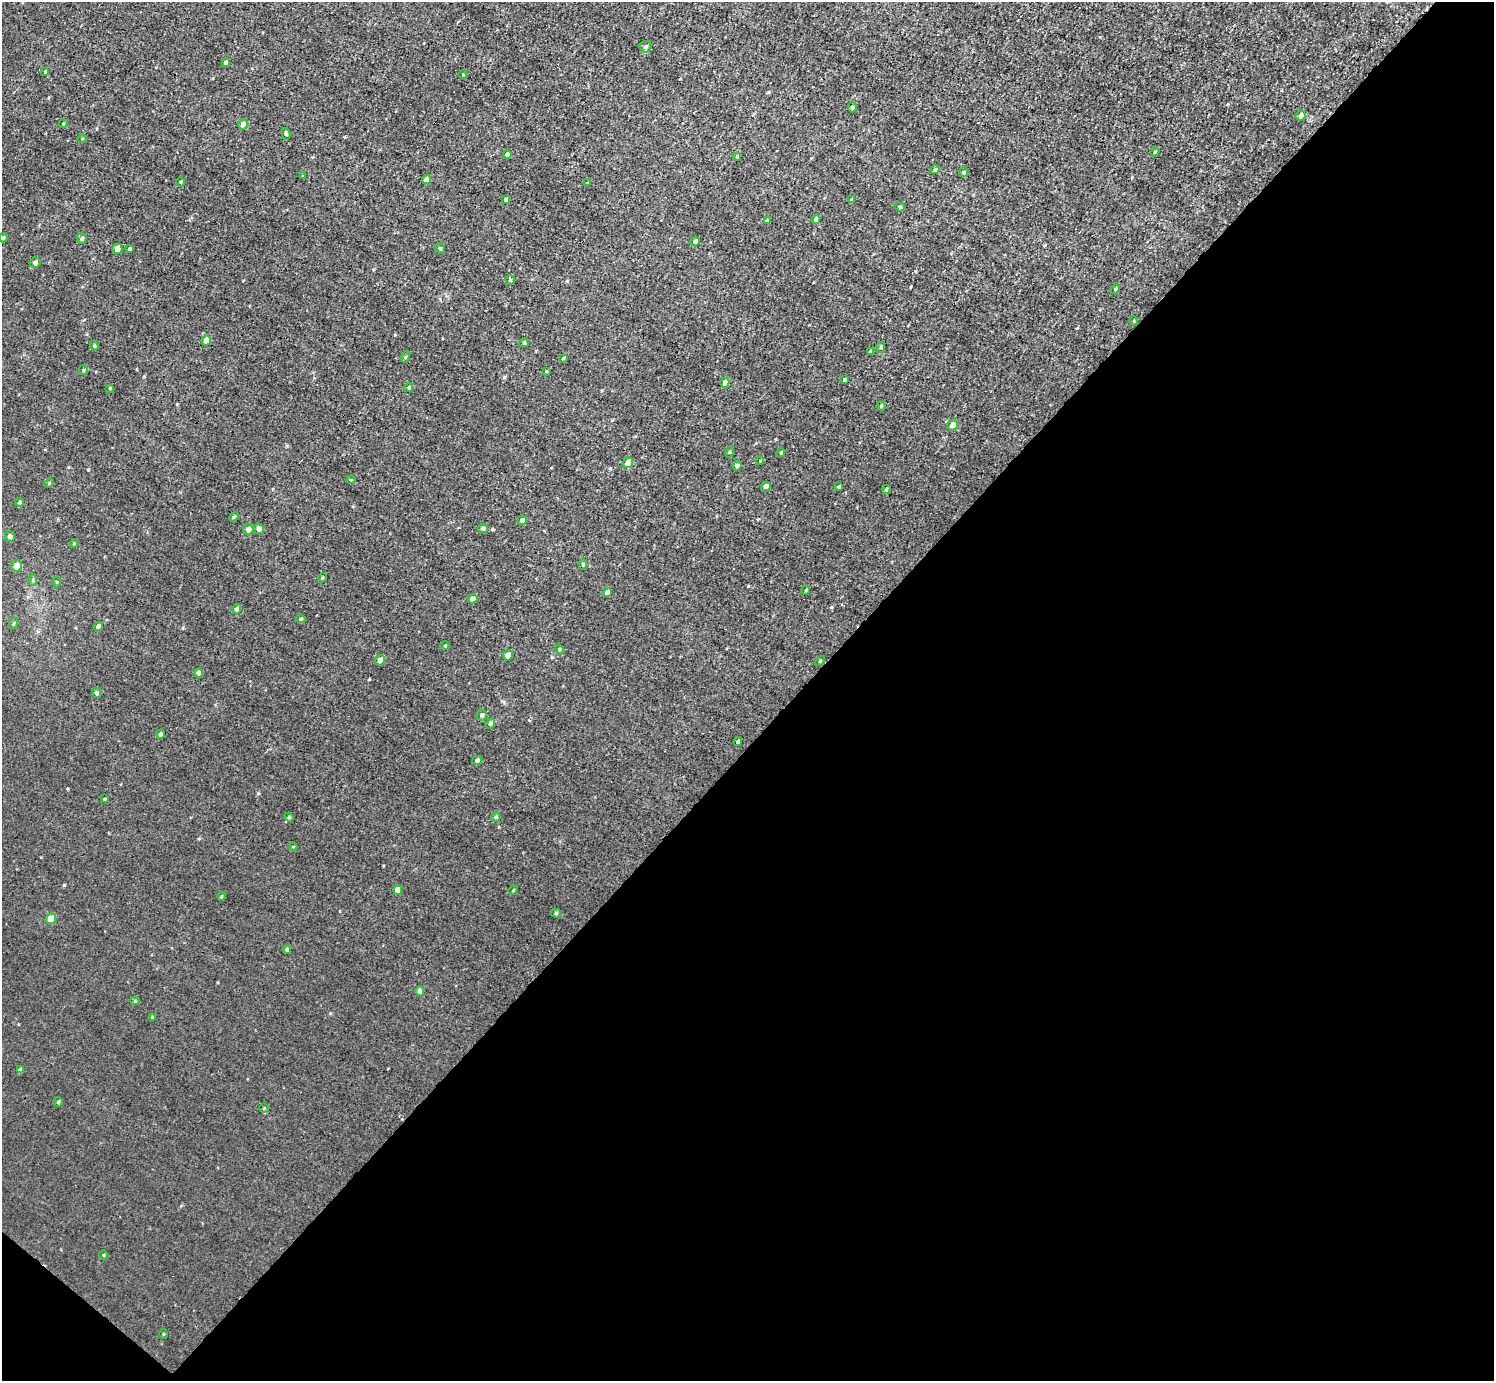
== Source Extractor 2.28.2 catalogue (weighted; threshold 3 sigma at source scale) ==
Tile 15 of 4 x 4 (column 3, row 4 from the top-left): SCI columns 2984-4475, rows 156-1534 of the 5968 x 5970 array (HDU 1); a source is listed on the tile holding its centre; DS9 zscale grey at full resolution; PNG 1496 x 1383 px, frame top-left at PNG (2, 2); each listed source drawn as its Kron ellipse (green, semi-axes under 4 px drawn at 4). Shown black and unused: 47% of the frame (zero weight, under 3 of 4 exposures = <1% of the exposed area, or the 3 px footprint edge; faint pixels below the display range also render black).
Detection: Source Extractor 2.28.2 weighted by HDU 2 'WHT'; one run over the whole footprint, this tile lists its part. Background 0.00451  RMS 0.0066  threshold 0.0299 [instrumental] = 3 sigma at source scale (4.5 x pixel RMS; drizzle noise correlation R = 1.50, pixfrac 1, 0.05/0.05 arcsec/px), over >= 5 px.
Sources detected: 109; all 109 listed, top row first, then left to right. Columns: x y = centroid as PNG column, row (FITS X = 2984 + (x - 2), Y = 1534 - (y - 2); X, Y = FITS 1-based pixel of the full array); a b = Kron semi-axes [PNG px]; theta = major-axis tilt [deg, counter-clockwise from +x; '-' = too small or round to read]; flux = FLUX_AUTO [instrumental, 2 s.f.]
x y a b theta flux
646 47 6 6 - 1.7
226 63 4 4 - 2.9
45 71 3 3 - 0.8
463 74 4 3 - 0.54
852 107 5 4 - 0.93
1301 116 5 5 - 4.2
63 124 4 3 - 0.47
243 124 5 4 - 5.4
286 134 6 4 -72 0.96
82 139 4 3 - 0.58
1155 152 4 4 - 0.85
507 155 4 4 - 2.2
737 156 4 3 - 0.71
935 169 5 3 - 1
964 172 5 5 - 0.99
303 176 4 3 - 0.67
426 180 4 4 - 3.2
180 182 5 3 - 0.56
588 183 4 3 - 0.72
506 199 4 3 - 1.5
851 199 4 3 - 0.89
900 207 5 4 - 1
816 219 4 4 - 3.2
767 221 4 3 - 1.1
3 238 5 4 - 0.79
82 238 5 5 - 1.3
695 242 5 4 - 1.9
440 248 5 4 - 1
117 249 5 5 - 5.7
130 249 4 3 - 1.1
35 263 5 5 - 1.9
510 280 4 4 - 0.94
1115 289 5 4 - 0.87
1134 321 5 3 - 0.54
206 340 5 4 - 6.2
524 343 5 4 - 0.98
94 346 5 4 - 0.9
881 347 5 3 - 0.77
870 351 4 4 - 1.4
405 357 6 3 71 0.71
563 358 4 4 - 0.54
83 370 5 3 - 0.58
546 371 3 2 - 0.63
844 379 4 3 - 0.77
725 383 5 4 - 3.3
409 387 5 4 - 1.1
110 388 4 3 - 0.76
881 406 4 4 - 0.99
952 425 5 5 - 4.1
730 452 5 3 - 0.63
781 453 4 3 - 0.87
760 461 4 3 - 0.69
628 463 5 5 - 7.5
737 466 4 4 - 2.2
351 480 4 4 - 0.71
49 483 5 4 - 0.73
766 486 5 4 - 1.7
839 487 3 3 - 1
886 489 5 3 - 0.82
20 502 4 4 - 1.2
234 517 5 4 - 0.74
522 520 5 4 - 3.2
483 528 5 4 - 1.5
248 529 5 5 - 3.4
259 529 5 5 - 3.2
10 536 5 5 - 2
74 543 4 4 - 0.66
583 564 5 4 - 1.1
16 566 6 5 - 5.7
322 578 4 3 - 0.7
33 580 6 4 90 0.93
57 582 5 3 - 0.64
806 590 4 3 - 0.62
607 592 4 4 - 4.1
473 599 5 4 - 2.6
237 609 5 4 - 1.8
301 619 5 4 - 1
14 623 6 3 70 0.77
98 627 4 4 - 2.3
445 646 4 3 - 0.58
559 649 5 4 - 0.68
508 655 5 5 - 3.8
380 660 5 5 - 3.7
820 661 6 3 46 0.71
198 673 4 4 - 3.2
97 693 5 4 - 1.6
482 715 5 5 - 1.4
490 724 5 4 - 1.2
160 734 4 4 - 1.9
738 741 4 3 - 0.93
477 760 5 4 - 1.8
105 799 4 3 - 0.7
289 817 4 4 - 0.86
496 817 5 4 - 0.94
293 847 4 3 - 0.5
398 890 4 4 - 6.3
513 890 5 4 - 0.76
222 896 4 3 - 0.6
556 913 5 4 - 1.1
51 919 5 5 - 9.1
287 950 4 4 - 1.5
420 991 5 4 - 2.6
135 1001 4 4 - 0.73
152 1017 4 3 - 0.6
21 1070 4 4 - 2.5
58 1102 4 4 - 0.87
264 1108 4 4 - 0.68
104 1255 5 3 - 0.6
163 1334 5 3 - 0.59
Unlisted compact peaks at least as high as the median listed source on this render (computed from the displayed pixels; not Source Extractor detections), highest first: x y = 64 885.